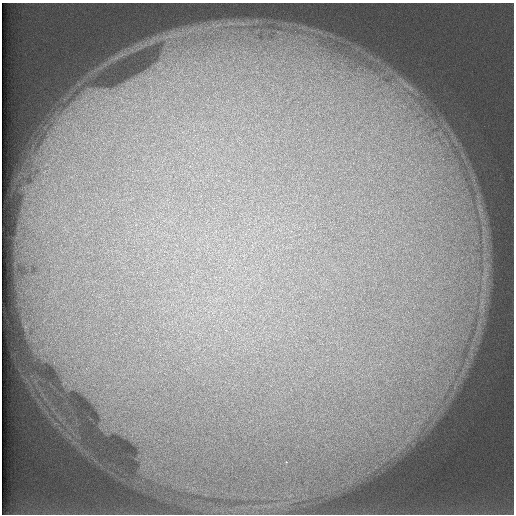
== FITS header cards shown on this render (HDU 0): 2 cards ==
NAXIS1  =                  512 /
NAXIS2  =                  512 /

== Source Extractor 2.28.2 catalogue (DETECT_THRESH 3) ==
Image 512 x 512 px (HDU 0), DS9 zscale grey, 1 PNG px = 1 image px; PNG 516 x 516 px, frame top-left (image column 1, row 512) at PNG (2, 3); no overlay
Background 114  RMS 4.7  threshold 14.1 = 3 sigma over >= 5 px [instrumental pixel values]
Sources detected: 4; all 4 listed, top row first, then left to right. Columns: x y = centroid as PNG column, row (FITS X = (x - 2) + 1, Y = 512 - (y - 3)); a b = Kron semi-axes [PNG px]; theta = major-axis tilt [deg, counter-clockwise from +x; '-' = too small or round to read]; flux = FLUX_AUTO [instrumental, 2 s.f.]
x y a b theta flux
170 36 9 5 -45 1300
406 85 22 8 -46 5100
404 106 8 5 -45 1400
286 462 2 2 - 900